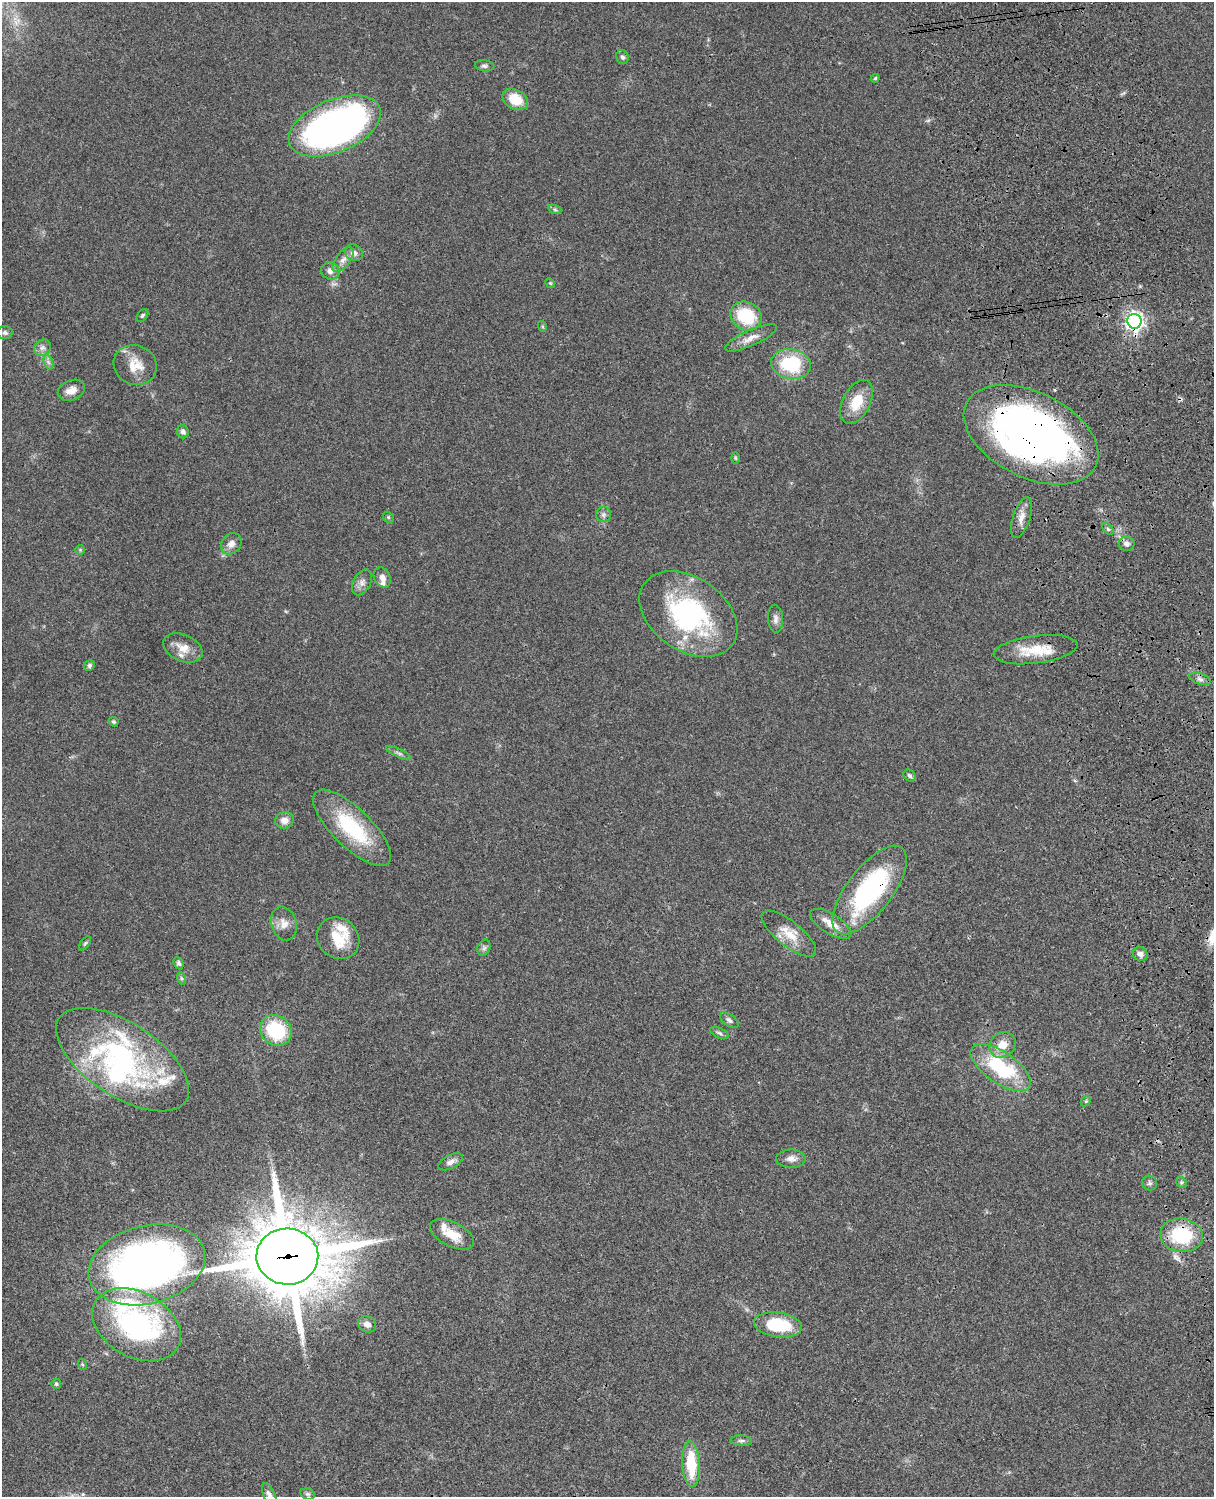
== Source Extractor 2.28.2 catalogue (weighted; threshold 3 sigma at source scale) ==
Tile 6 of 4 x 3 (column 2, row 2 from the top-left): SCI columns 1334-2545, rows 1773-3267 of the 5088 x 4926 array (HDU 1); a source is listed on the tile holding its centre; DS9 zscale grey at full resolution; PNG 1216 x 1499 px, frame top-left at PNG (2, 2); each listed source drawn as its Kron ellipse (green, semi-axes under 4 px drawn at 4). Shown black and unused: <1% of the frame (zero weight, under 3 of 4 exposures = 6% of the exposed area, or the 3 px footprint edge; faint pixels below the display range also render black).
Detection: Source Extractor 2.28.2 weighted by HDU 2 'WHT'; one run over the whole footprint, this tile lists its part. Background 0.0779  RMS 0.0058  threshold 0.0263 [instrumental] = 3 sigma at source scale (4.5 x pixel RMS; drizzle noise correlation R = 1.50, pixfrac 1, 0.05/0.05 arcsec/px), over >= 5 px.
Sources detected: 88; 1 inside a brighter object's white glare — neither listed nor drawn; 8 inside a brighter listed object's ellipse — not listed separately; the other 79 listed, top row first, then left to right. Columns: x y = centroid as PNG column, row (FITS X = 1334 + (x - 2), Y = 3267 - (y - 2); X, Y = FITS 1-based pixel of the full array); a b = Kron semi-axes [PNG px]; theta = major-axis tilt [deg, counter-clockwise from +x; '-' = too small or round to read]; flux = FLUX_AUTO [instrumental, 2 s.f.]
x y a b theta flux
622 57 7 6 - 1.5
485 66 10 5 -7 1.4
875 78 4 3 - 0.89
515 99 14 9 -29 13
335 126 49 26 22 270
555 210 7 4 -20 1.1
354 253 9 8 - 3.1
343 260 15 7 52 3.9
330 271 9 8 - 3.5
550 283 5 4 - 0.7
142 315 7 5 50 1
746 316 16 13 -32 27
1134 321 7 7 - 270
542 326 5 4 - 0.66
5 333 7 6 - 1.4
751 338 28 8 24 5.8
42 348 9 7 42 2.4
48 362 7 4 -71 1.6
791 364 20 15 -10 33
135 365 22 19 -23 11
71 390 14 10 21 4.6
857 402 23 13 63 14
183 432 7 6 - 2
1031 435 72 42 -26 320
735 458 6 4 -89 0.75
603 515 7 7 - 1.9
388 517 6 4 -46 0.77
1022 517 21 8 72 5.3
1108 529 7 4 -45 1
231 544 11 9 50 4
1127 544 8 7 - 2.6
80 550 5 5 - 0.66
382 577 10 8 -62 3.2
362 582 14 8 62 3.4
688 614 54 36 -35 88
775 619 14 7 -86 2.9
183 648 20 13 -25 8.3
1036 650 42 14 7 17
89 665 6 5 - 1.3
1200 679 11 5 -18 2.3
114 722 5 4 - 0.9
399 753 14 3 -24 1.6
910 776 7 5 -42 1.3
284 820 9 8 - 4.6
352 828 51 19 -44 43
870 890 53 22 52 90
284 924 17 12 -73 5.3
831 924 23 10 -32 7.7
789 934 33 12 -38 11
338 938 22 19 -42 18
85 943 8 4 54 0.87
484 948 8 6 68 1.7
1140 954 7 6 - 3.4
179 963 6 4 -67 1.1
181 978 6 4 -71 0.99
729 1020 11 5 -35 1.8
276 1030 16 14 -41 33
719 1033 10 5 -25 1.5
1002 1045 14 12 43 7.9
123 1060 76 36 -33 130
1001 1068 35 15 -34 45
1086 1101 6 4 44 0.74
791 1159 15 9 -1 3.8
451 1162 13 6 27 3.1
1181 1182 6 4 -46 0.97
1149 1183 7 7 - 1.5
452 1234 24 12 -26 11
1182 1235 21 16 -10 35
287 1257 31 28 -4 5000
147 1265 59 39 14 320
367 1324 9 8 - 3.6
136 1325 47 32 -29 120
778 1325 24 12 -8 28
82 1364 5 3 - 0.69
56 1384 5 4 - 0.94
741 1441 11 5 -4 1.6
691 1464 23 9 -87 23
308 1494 7 5 -15 1.2
270 1496 13 5 -67 3.2
Overlapping masked pixels (flux is a lower limit): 5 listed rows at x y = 1134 321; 1031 435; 870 890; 1182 1235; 287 1257
Isophote crosses this tile's border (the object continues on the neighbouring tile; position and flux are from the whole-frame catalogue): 1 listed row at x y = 270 1496